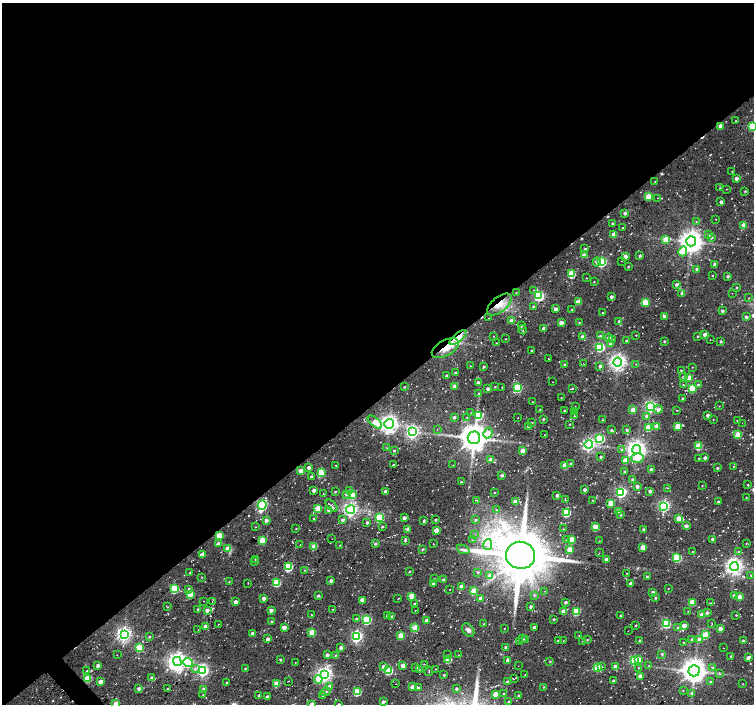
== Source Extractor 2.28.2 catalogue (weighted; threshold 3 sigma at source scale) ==
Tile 2 of 4 x 4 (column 2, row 1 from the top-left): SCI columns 1529-3031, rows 4438-5841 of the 6037 x 5999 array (HDU 1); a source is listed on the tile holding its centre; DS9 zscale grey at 2 x 2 block average (1 PNG px = mean of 2 x 2 image px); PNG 756 x 706 px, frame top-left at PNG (2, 3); each listed source drawn as its Kron ellipse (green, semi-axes under 4 px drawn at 4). Shown black and unused: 57% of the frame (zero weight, under 2 of 3 exposures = <1% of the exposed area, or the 3 px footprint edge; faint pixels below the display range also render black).
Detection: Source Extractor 2.28.2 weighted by HDU 2 'WHT'; one run over the whole footprint, this tile lists its part. Background 0.0519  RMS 0.0082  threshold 0.0367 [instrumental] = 3 sigma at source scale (4.5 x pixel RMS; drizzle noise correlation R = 1.50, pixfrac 1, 0.0396/0.0396 arcsec/px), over >= 5 px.
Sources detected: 483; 1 inside a brighter object's white glare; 18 cosmic-ray / hot-pixel residue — neither listed nor drawn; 3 coinciding with a brighter row at this scale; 6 inside a brighter listed object's ellipse — not listed separately; the other 455 listed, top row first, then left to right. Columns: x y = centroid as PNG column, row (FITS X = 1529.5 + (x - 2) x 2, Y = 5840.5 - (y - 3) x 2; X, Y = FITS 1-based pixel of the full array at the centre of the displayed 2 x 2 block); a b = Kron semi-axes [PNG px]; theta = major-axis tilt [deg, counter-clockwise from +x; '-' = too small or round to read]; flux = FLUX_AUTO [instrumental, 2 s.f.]
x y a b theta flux
735 121 2 2 - 0.77
720 126 3 3 - 13
752 126 4 3 - 95
732 171 2 2 - 0.76
736 178 3 2 - 7.7
655 182 2 2 - 0.98
720 188 2 2 - 0.87
726 189 2 2 - 0.62
745 191 3 2 - 1.6
648 197 3 3 - 45
658 198 2 2 - 0.83
721 202 2 2 - 5.5
625 213 3 3 - 4.4
716 219 2 2 - 0.52
696 221 3 2 - 0.91
613 224 3 2 - 2.5
744 225 3 3 - 21
622 228 3 2 - 0.97
708 234 3 3 - 4.8
614 235 3 3 - 15
711 237 3 3 - 2.9
666 239 3 3 - 42
691 241 5 5 - 1600
585 249 3 2 - 2.7
683 251 5 3 - 57
584 255 3 3 - 13
625 256 3 3 - 12
640 256 3 2 - 3.6
621 261 2 2 - 0.78
597 262 4 3 - 7.5
601 262 4 3 - 200
715 264 3 2 - 6.3
628 267 2 2 - 1.4
697 269 3 2 - 3
571 274 3 3 - 64
713 276 2 2 - 0.92
728 276 3 2 - 3.6
586 278 2 2 - 0.77
594 282 3 2 - 0.9
676 284 4 2 - 3.2
737 287 2 2 - 1.7
533 290 2 2 - 1.1
516 293 3 2 - 1.2
682 293 3 3 - 4.3
732 293 2 2 - 0.57
539 296 4 3 - 220
611 297 2 2 - 5.4
749 298 2 2 - 0.82
578 302 3 3 - 25
645 302 3 3 - 54
499 304 15 7 39 23
533 307 2 2 - 2.5
556 309 2 2 - 10
572 309 3 2 - 1.2
722 311 3 2 - 3.7
602 313 2 2 - 1.8
664 316 3 3 - 4.3
746 317 3 2 - 4
489 318 2 2 - 0.63
511 321 3 3 - 14
619 321 3 2 - 2
561 323 3 2 - 16
579 323 2 2 - 1.3
521 326 4 2 - 1.9
544 328 3 3 - 5.3
523 330 4 2 - 1
636 335 2 2 - 2.1
705 335 3 2 - 13
494 336 2 2 - 0.65
600 336 3 3 - 2.1
698 336 2 2 - 1.3
458 337 10 4 39 44
583 337 3 3 - 8.9
609 338 4 3 - 5.1
506 339 2 2 - 0.82
613 339 3 3 - 2.3
626 340 3 2 - 1.1
710 340 2 2 - 0.76
664 341 3 2 - 1.8
721 341 2 2 - 2.8
496 343 2 2 - 0.68
610 344 3 3 - 5.9
600 347 4 4 - 150
445 348 15 8 29 24
532 350 2 2 - 1.8
548 359 2 2 - 0.82
618 362 4 4 - 770
565 364 3 2 - 2.4
584 364 2 2 - 0.66
636 364 2 2 - 0.83
470 366 2 2 - 1.1
483 366 3 2 - 2.1
600 366 3 2 - 4.9
692 367 2 2 - 0.89
681 370 2 2 - 1.6
455 373 2 2 - 2.5
447 376 2 2 - 6.9
683 377 3 3 - 3.1
689 378 3 3 - 24
552 382 2 2 - 0.64
478 383 2 2 - 7.3
698 384 3 3 - 2.6
683 385 3 2 - 1.7
455 386 3 2 - 16
404 387 2 2 - 1.6
495 387 2 2 - 1.4
502 387 2 2 - 1.1
517 388 3 3 - 110
572 388 2 2 - 0.76
692 388 3 3 - 83
488 389 3 3 - 5.4
478 394 3 3 - 2
561 398 2 2 - 0.79
683 398 3 2 - 2
532 402 2 2 - 0.86
651 406 4 4 - 290
719 406 2 2 - 0.66
575 407 2 2 - 1.2
658 409 4 4 - 6.1
540 410 2 2 - 0.98
633 410 3 3 - 32
677 410 2 2 - 0.79
564 411 2 2 - 2.9
575 411 3 2 - 2.9
471 413 2 2 - 0.81
708 415 2 2 - 6.2
479 416 4 3 - 57
574 416 3 2 - 1.5
647 416 4 4 - 6.2
454 417 3 3 - 3.4
467 418 3 2 - 1
518 418 2 2 - 0.78
543 419 2 2 - 2.1
713 419 2 2 - 0.67
602 420 2 2 - 1.2
737 421 2 2 - 0.99
375 422 8 4 -40 39
532 423 3 2 - 1.1
742 423 2 2 - 0.57
389 424 5 4 - 1000
570 424 2 2 - 0.93
528 426 3 2 - 1.8
656 426 3 3 - 13
677 426 3 3 - 35
648 427 3 3 - 54
437 429 2 2 - 0.6
611 430 3 2 - 1.7
627 430 2 2 - 3
412 432 4 4 - 410
488 433 5 4 - 27
544 435 2 2 - 0.83
738 435 3 3 - 49
474 438 6 6 - 2900
600 438 4 4 - 170
589 445 4 4 - 370
698 446 3 3 - 57
387 448 4 2 - 1.3
637 449 4 4 - 1100
622 450 3 3 - 1.9
394 451 2 2 - 2.8
522 451 3 3 - 21
601 457 2 2 - 2.4
637 458 6 5 - 22
699 458 2 2 - 1.4
705 458 2 2 - 5.7
490 460 3 2 - 13
625 460 3 3 - 17
571 464 3 3 - 3.6
336 465 2 2 - 1.3
393 465 2 2 - 4
453 465 2 2 - 0.66
565 465 3 3 - 34
733 466 3 2 - 0.91
309 467 3 3 - 6.7
717 468 3 2 - 1.9
651 469 2 2 - 3.6
301 471 3 3 - 19
625 472 2 2 - 3.4
321 473 3 3 - 33
502 475 3 2 - 3.6
311 476 4 3 - 3
632 479 3 2 - 3.1
461 482 2 2 - 2.3
748 485 2 2 - 1.6
637 486 3 3 - 5.7
702 486 2 2 - 0.86
667 488 3 2 - 1.1
584 489 2 2 - 5
314 490 4 3 - 5.3
350 490 3 3 - 3.1
650 491 3 2 - 5.3
335 492 3 2 - 1.8
386 492 3 3 - 11
494 492 2 2 - 1.3
621 492 4 4 - 260
323 494 2 2 - 1.6
346 495 3 3 - 1.9
352 495 3 3 - 38
557 495 3 2 - 4.7
746 498 2 2 - 0.87
476 500 3 2 - 1.5
565 500 4 2 - 1.1
515 501 3 3 - 14
593 501 3 2 - 0.71
718 501 2 2 - 2.4
611 503 3 3 - 38
262 505 5 4 - 220
331 506 7 3 -46 3.9
664 506 4 4 - 320
318 508 3 3 - 43
329 510 3 3 - 9.8
350 510 4 4 - 500
497 510 3 2 - 1.2
619 511 3 3 - 11
566 512 3 3 - 120
621 515 3 2 - 1.6
314 518 2 2 - 2.3
379 518 3 3 - 94
404 518 3 3 - 6.5
679 518 3 3 - 32
266 520 3 2 - 8.9
342 520 3 3 - 3.6
436 520 3 2 - 2
475 520 3 3 - 2.7
424 521 4 2 - 2.8
367 522 3 3 - 3.5
382 526 3 2 - 1.8
686 526 3 3 - 7.4
255 527 2 2 - 0.87
595 527 3 3 - 51
296 528 2 2 - 0.88
408 529 3 3 - 8.7
563 529 3 2 - 1.1
644 529 2 2 - 3.8
436 530 3 3 - 18
474 535 2 2 - 0.68
219 536 3 3 - 55
332 539 2 2 - 0.49
566 539 2 2 - 1
571 539 3 3 - 30
713 539 2 2 - 7
262 540 3 3 - 52
472 540 3 2 - 1.4
405 541 3 2 - 1.6
599 541 2 2 - 1.2
746 543 2 2 - 0.96
218 544 3 3 - 10
375 544 3 2 - 3.4
433 544 3 2 - 1
488 544 5 4 - 7.9
300 545 2 2 - 0.99
340 545 3 2 - 0.96
314 547 3 3 - 29
643 547 3 3 - 28
227 548 4 4 - 15
423 549 3 2 - 1.8
463 549 7 2 -21 3.4
570 549 3 3 - 30
693 551 2 2 - 1.1
739 552 3 2 - 2.5
599 553 2 2 - 0.63
203 554 4 3 - 17
520 555 14 13 - 11000
676 558 3 3 - 53
255 560 2 2 - 0.78
606 560 3 3 - 13
255 562 2 2 - 0.62
734 566 4 4 - 830
288 567 3 3 - 130
305 570 2 2 - 0.84
409 571 3 2 - 1.3
478 572 3 2 - 1.3
190 573 3 2 - 1.4
627 573 2 2 - 0.72
490 575 3 3 - 5.6
751 575 3 2 - 0.87
202 577 3 2 - 0.67
647 577 3 3 - 2.1
434 579 3 2 - 0.87
443 580 2 2 - 5.9
229 581 3 2 - 0.85
331 581 2 2 - 7.3
248 583 2 2 - 1.6
277 583 3 3 - 73
433 583 3 3 - 2.7
631 584 2 2 - 9.2
462 587 3 3 - 18
668 588 2 2 - 0.72
174 589 3 3 - 110
189 589 4 3 - 5.3
450 589 2 2 - 1.7
473 591 3 3 - 49
545 591 2 2 - 0.6
653 592 2 2 - 6.5
190 594 3 3 - 46
534 595 4 3 - 2.2
734 595 3 3 - 5.4
318 596 3 3 - 2.3
411 596 3 3 - 33
740 597 3 3 - 16
264 598 3 3 - 6
481 598 3 3 - 9.6
656 598 2 2 - 2.3
398 599 2 2 - 1.3
362 600 3 2 - 15
204 601 2 2 - 0.65
212 601 2 2 - 0.69
235 602 3 2 - 10
565 602 3 2 - 3.8
692 602 3 3 - 29
711 603 3 2 - 2.2
414 604 2 2 - 2.4
167 607 3 2 - 0.91
531 607 2 2 - 4.2
198 609 2 2 - 5
332 609 2 2 - 0.94
207 610 3 3 - 9.8
271 610 3 2 - 8.1
415 610 2 2 - 0.56
563 611 3 3 - 11
576 611 3 3 - 75
688 611 2 2 - 0.69
707 613 3 3 - 3.9
311 614 2 2 - 1.2
387 615 3 2 - 3.9
702 615 3 3 - 23
736 615 2 2 - 1.1
621 616 2 2 - 3.2
391 617 3 3 - 6.5
356 619 4 2 - 2.1
554 619 2 2 - 1.9
367 620 3 3 - 130
272 621 2 2 - 2.6
427 621 3 3 - 7.3
218 624 2 2 - 0.8
484 624 2 2 - 1.1
666 624 3 3 - 110
712 624 2 2 - 1.1
636 625 3 2 - 1.3
684 626 3 3 - 25
206 627 3 3 - 14
284 627 3 2 - 14
534 627 2 2 - 6.2
415 628 3 3 - 61
504 628 2 2 - 1.1
678 628 3 3 - 1.6
198 629 2 2 - 0.54
720 629 3 2 - 11
468 630 7 5 -49 5.8
628 631 2 2 - 0.63
312 632 3 3 - 38
124 634 4 4 - 600
252 634 3 2 - 8.5
401 635 3 3 - 30
579 635 2 2 - 0.88
705 635 3 3 - 66
357 636 4 4 - 300
149 637 3 2 - 1.4
267 639 3 2 - 7.7
522 639 3 2 - 1.4
525 639 2 2 - 1.7
692 639 3 2 - 3.7
587 640 3 2 - 1.2
639 640 2 2 - 1.6
700 640 4 3 - 13
558 641 2 2 - 1.6
563 641 2 2 - 0.56
582 641 2 2 - 0.49
743 641 2 2 - 5.1
519 642 2 2 - 1.7
684 643 3 2 - 1
505 647 2 2 - 2.5
139 648 3 3 - 76
341 648 3 2 - 5.7
723 648 2 2 - 0.78
662 654 3 3 - 2.2
117 655 2 2 - 1
327 655 3 2 - 4.2
448 655 2 2 - 1.1
459 655 2 2 - 1.2
336 656 3 3 - 5.4
731 656 2 2 - 1.9
748 658 3 2 - 7.6
639 659 4 3 - 9.6
281 660 2 2 - 2.9
448 660 3 3 - 42
507 660 3 3 - 4.7
634 660 4 3 - 190
177 661 5 4 - 970
550 661 2 2 - 1.3
188 662 5 4 - 98
295 663 2 2 - 0.65
424 664 2 2 - 0.87
98 665 3 2 - 5.1
403 665 3 3 - 20
383 666 3 3 - 5.2
518 666 2 2 - 0.57
615 666 3 3 - 12
649 666 2 2 - 1.2
598 667 3 3 - 57
602 667 2 2 - 1.9
713 667 3 2 - 1.4
245 668 3 2 - 1.5
416 668 3 2 - 2.8
638 668 2 2 - 2.6
195 669 4 3 - 3.8
419 669 4 2 - 0.83
435 669 2 2 - 0.68
87 671 2 2 - 1.3
203 671 4 4 - 320
389 671 3 3 - 89
429 671 5 2 - 1.4
694 671 5 5 - 2100
324 674 4 4 - 620
720 674 3 3 - 1.9
444 675 2 2 - 2.2
525 675 2 2 - 0.8
640 676 3 3 - 16
151 677 3 2 - 3.3
88 678 3 3 - 56
515 678 3 2 - 1.2
318 679 4 4 - 23
289 681 2 2 - 0.79
508 681 3 2 - 2
614 681 2 2 - 4
710 681 3 3 - 2.6
100 682 3 2 - 9.5
226 682 2 2 - 1.7
277 684 3 3 - 40
396 684 2 2 - 0.5
743 684 2 2 - 0.81
330 686 3 3 - 12
412 687 3 2 - 13
544 687 2 2 - 1.3
419 688 3 3 - 4
139 689 2 2 - 5.3
167 689 3 2 - 1.2
204 689 3 2 - 7.2
456 689 2 2 - 2.8
683 690 2 2 - 1
326 692 5 3 - 2.5
357 692 3 3 - 73
692 693 3 3 - 2.8
495 694 3 3 - 16
504 694 3 3 - 1.7
203 695 3 2 - 1.3
259 695 4 2 - 1.6
323 695 3 3 - 3.6
519 696 2 2 - 3
267 697 3 3 - 4.6
383 702 3 2 - 5.3
509 702 4 2 - 2.1
116 703 3 3 - 15
312 704 3 2 - 13
339 704 3 2 - 1.2
Overlapping masked pixels (flux is a lower limit): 5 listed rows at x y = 720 126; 499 304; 458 337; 445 348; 262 505
Isophote crosses this tile's border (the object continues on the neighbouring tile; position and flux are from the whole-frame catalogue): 4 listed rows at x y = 752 126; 116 703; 312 704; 339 704
Diffuse or blended objects may show on this block-average render without a row.